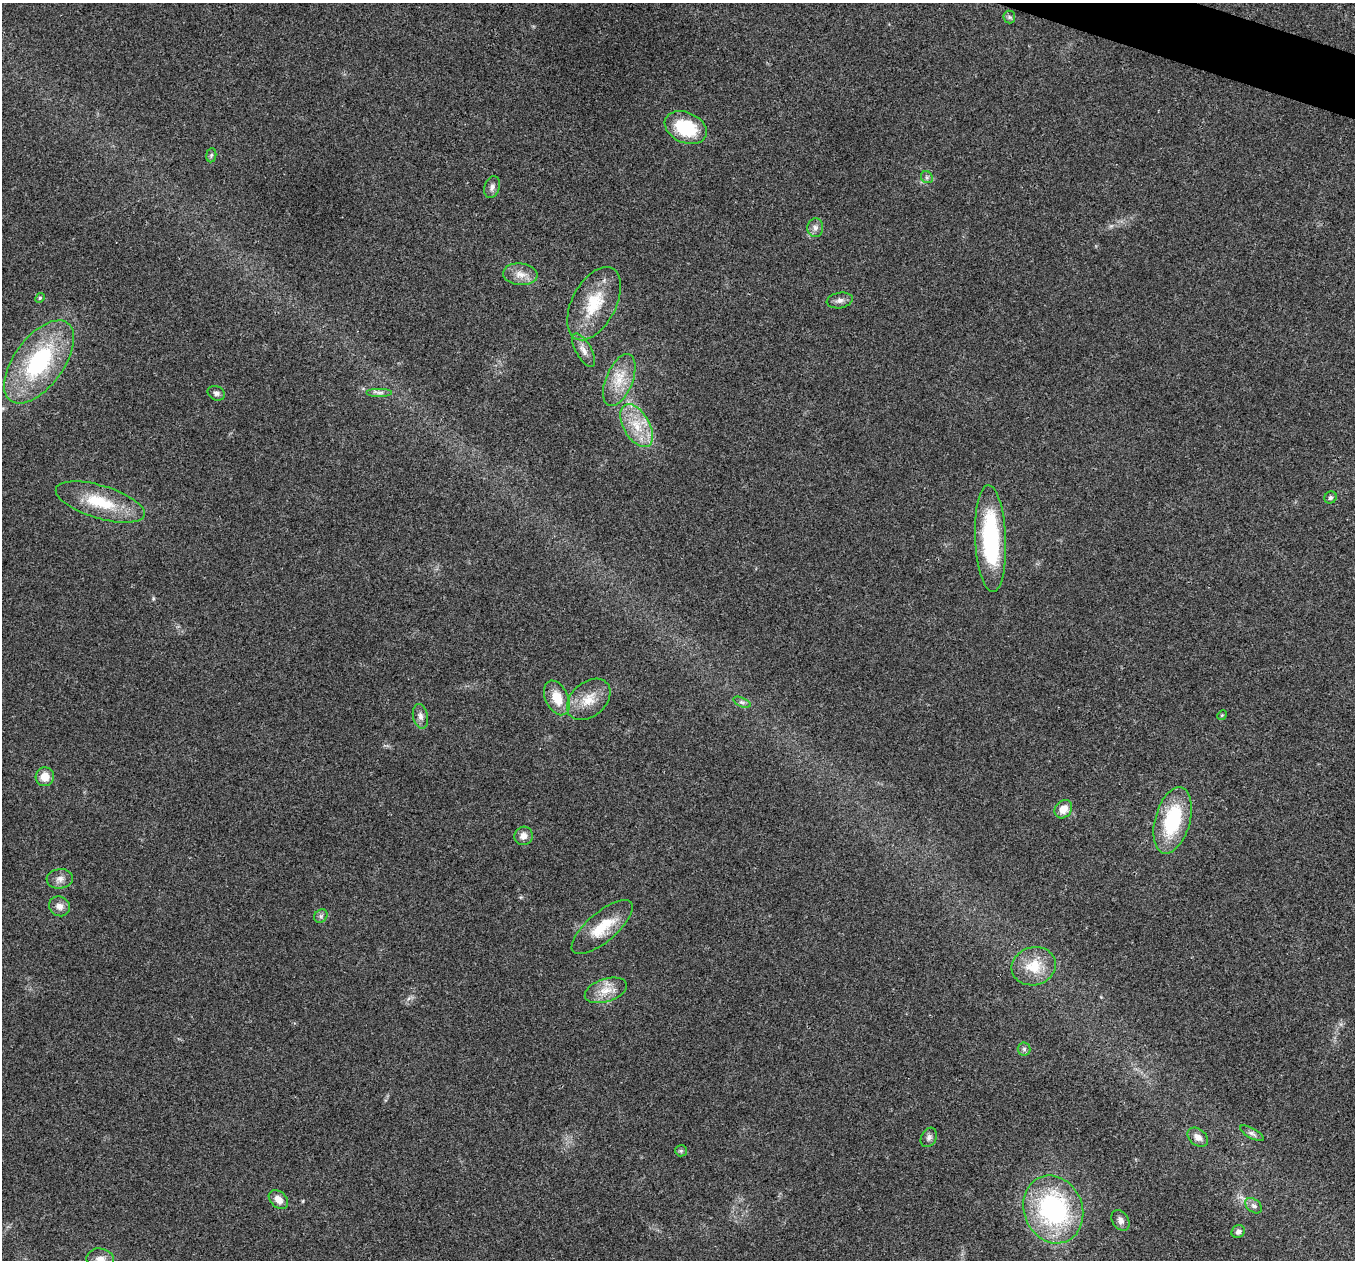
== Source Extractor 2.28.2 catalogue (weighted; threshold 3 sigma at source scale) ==
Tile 10 of 4 x 4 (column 2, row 3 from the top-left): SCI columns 1358-2710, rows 1524-2781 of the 5418 x 5432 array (HDU 1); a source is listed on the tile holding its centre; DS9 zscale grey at full resolution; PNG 1357 x 1262 px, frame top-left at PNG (2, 3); each listed source drawn as its Kron ellipse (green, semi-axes under 4 px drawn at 4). Shown black and unused: <1% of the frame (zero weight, under 3 of 4 exposures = <1% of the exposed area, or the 3 px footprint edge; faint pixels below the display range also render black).
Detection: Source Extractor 2.28.2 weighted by HDU 2 'WHT'; one run over the whole footprint, this tile lists its part. Background 0.0191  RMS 0.0045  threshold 0.0204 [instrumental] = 3 sigma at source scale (4.5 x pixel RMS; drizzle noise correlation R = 1.50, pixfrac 1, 0.05/0.05 arcsec/px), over >= 5 px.
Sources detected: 45; all 45 listed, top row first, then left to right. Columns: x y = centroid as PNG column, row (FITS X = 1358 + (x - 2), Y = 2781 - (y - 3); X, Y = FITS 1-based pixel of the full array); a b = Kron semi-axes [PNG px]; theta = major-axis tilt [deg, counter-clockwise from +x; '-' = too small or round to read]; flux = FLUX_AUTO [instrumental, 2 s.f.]
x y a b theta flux
1009 17 6 6 - 0.98
686 128 22 15 -24 24
211 155 7 5 82 0.84
927 177 6 5 - 0.95
492 187 11 7 73 2
815 228 9 8 - 2.1
520 274 17 11 -5 4.8
40 298 5 4 - 0.63
840 300 13 7 10 2.1
594 304 40 22 62 19
584 350 18 8 -60 3.3
39 362 48 25 53 50
619 380 27 13 67 10
216 393 9 7 -24 1.5
380 393 13 4 0 1.6
637 426 24 13 -60 12
1330 497 6 5 - 1.1
100 502 46 16 -17 20
991 539 53 15 -87 53
557 698 18 11 -65 9.2
589 699 25 17 41 9.4
742 702 9 4 -22 1.2
1222 715 5 4 - 0.43
420 716 12 7 -78 2.3
45 777 9 9 - 5.5
1063 809 10 8 50 5.2
1173 820 34 17 74 33
524 836 9 9 - 3
60 879 13 9 5 2.8
59 906 11 9 -30 2.9
321 916 7 6 - 1.2
602 927 38 14 40 14
1034 966 22 19 15 11
606 990 22 11 18 7.1
1024 1049 6 6 - 1.1
1252 1133 13 5 -29 1.4
929 1137 10 7 62 1.6
1198 1137 11 8 -39 3
681 1151 6 5 - 0.8
278 1199 11 8 -42 3.9
1254 1206 9 6 -39 1.5
1053 1209 34 29 -68 73
1120 1220 11 8 -56 2.1
1238 1232 7 6 - 1.5
100 1259 14 10 -11 4.4
Isophote crosses this tile's border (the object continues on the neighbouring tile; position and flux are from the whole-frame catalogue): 1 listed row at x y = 100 1259